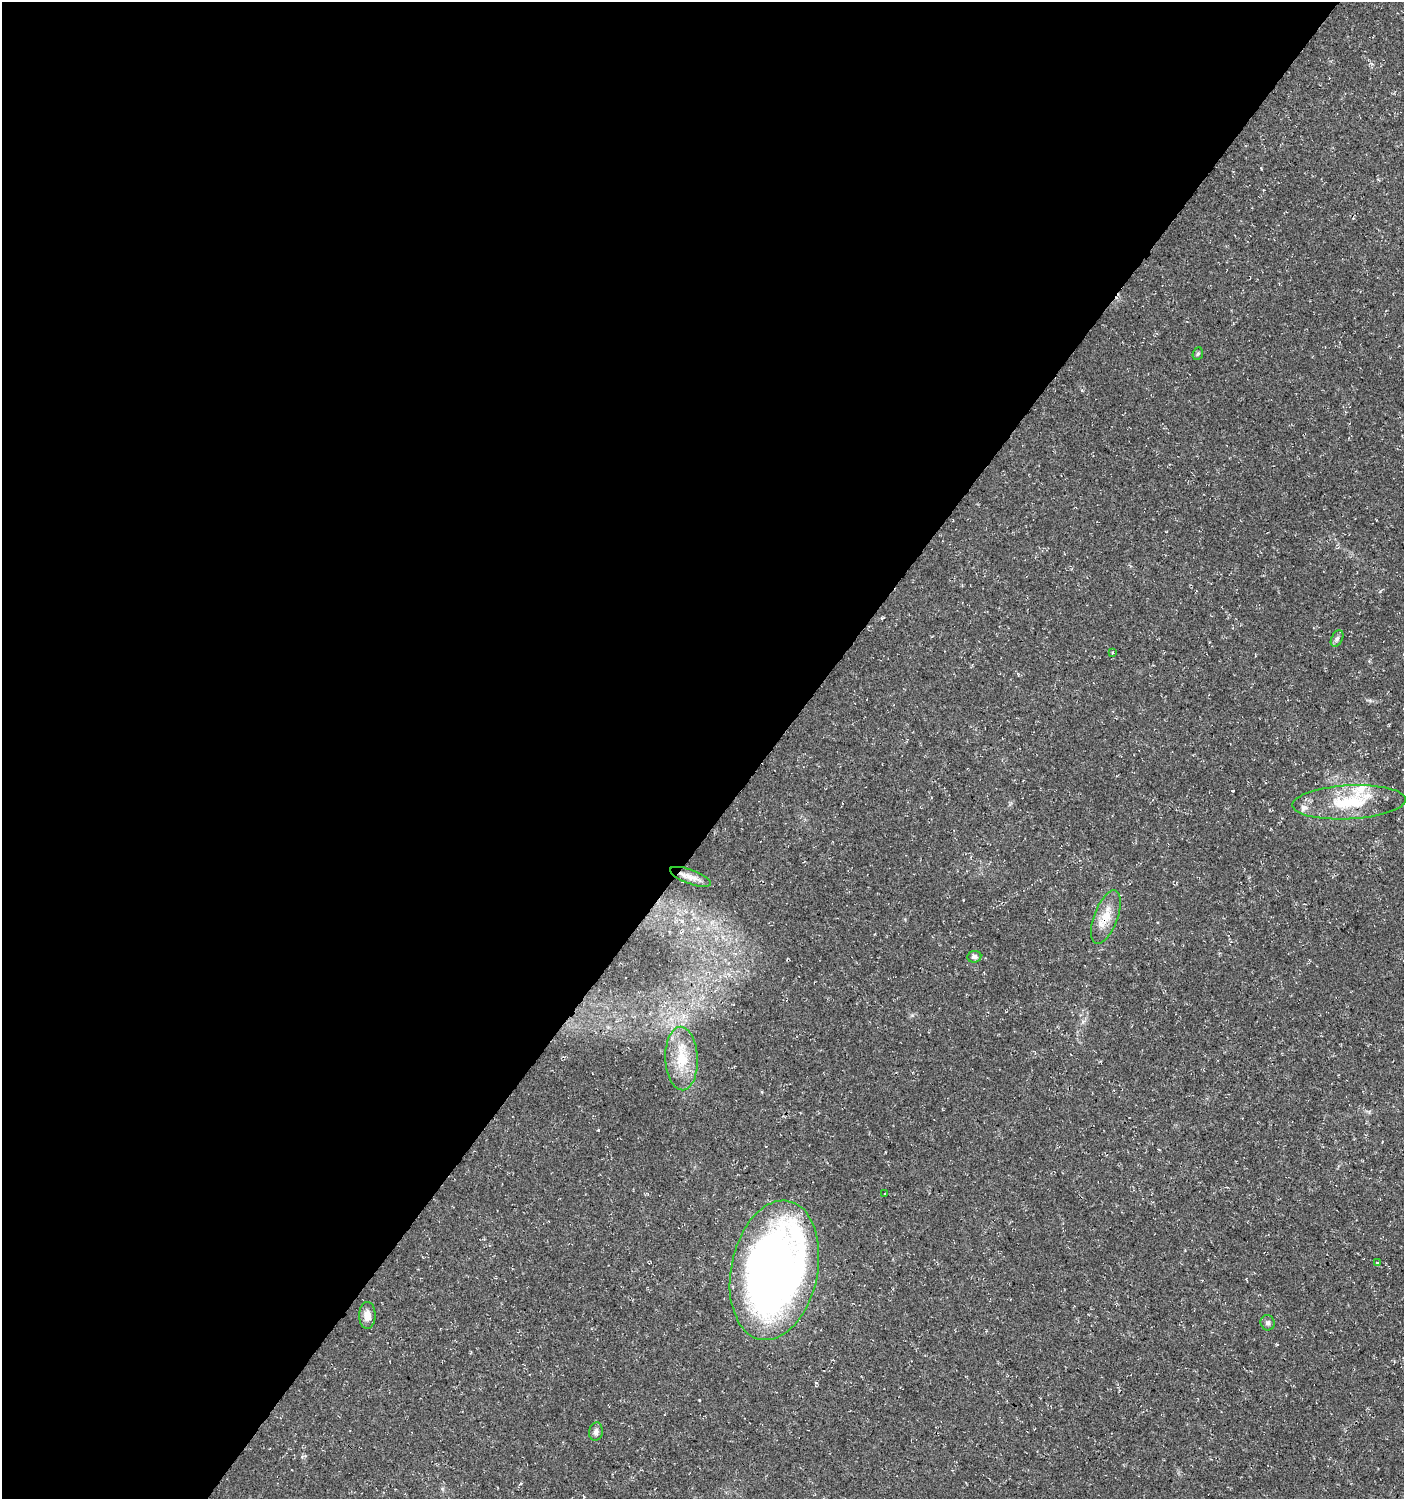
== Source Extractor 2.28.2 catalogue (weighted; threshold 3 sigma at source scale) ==
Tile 5 of 4 x 4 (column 1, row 2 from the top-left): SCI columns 241-1642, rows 2997-4493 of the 6029 x 6004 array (HDU 1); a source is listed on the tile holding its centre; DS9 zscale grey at full resolution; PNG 1406 x 1501 px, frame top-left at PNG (2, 2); each listed source drawn as its Kron ellipse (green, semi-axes under 4 px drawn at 4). Shown black and unused: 55% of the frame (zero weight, under 3 of 4 exposures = <1% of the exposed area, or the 3 px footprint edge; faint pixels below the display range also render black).
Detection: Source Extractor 2.28.2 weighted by HDU 2 'WHT'; one run over the whole footprint, this tile lists its part. Background 0.0176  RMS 0.0035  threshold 0.0156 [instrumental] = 3 sigma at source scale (4.5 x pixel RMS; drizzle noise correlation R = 1.50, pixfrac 1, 0.0396/0.0396 arcsec/px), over >= 5 px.
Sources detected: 16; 2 inside a brighter listed object's ellipse — not listed separately; the other 14 listed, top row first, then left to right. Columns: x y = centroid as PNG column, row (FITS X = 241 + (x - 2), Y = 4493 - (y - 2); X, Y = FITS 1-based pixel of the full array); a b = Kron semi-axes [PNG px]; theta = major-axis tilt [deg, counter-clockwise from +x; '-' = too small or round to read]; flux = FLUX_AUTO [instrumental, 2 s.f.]
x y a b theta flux
1198 354 6 5 - 0.54
1337 638 9 5 63 0.92
1112 653 3 3 - 0.9
1349 802 57 17 3 19
690 877 22 7 -20 2.6
1106 917 28 11 69 6.6
974 957 7 6 - 1.1
682 1058 32 16 -88 11
884 1194 2 2 - 0.27
1377 1263 3 3 - 1.1
774 1270 71 43 78 270
367 1315 13 8 89 2.9
1268 1323 8 7 - 0.97
596 1432 9 7 81 1.3
Overlapping masked pixels (flux is a lower limit): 2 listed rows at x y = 1106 917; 774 1270